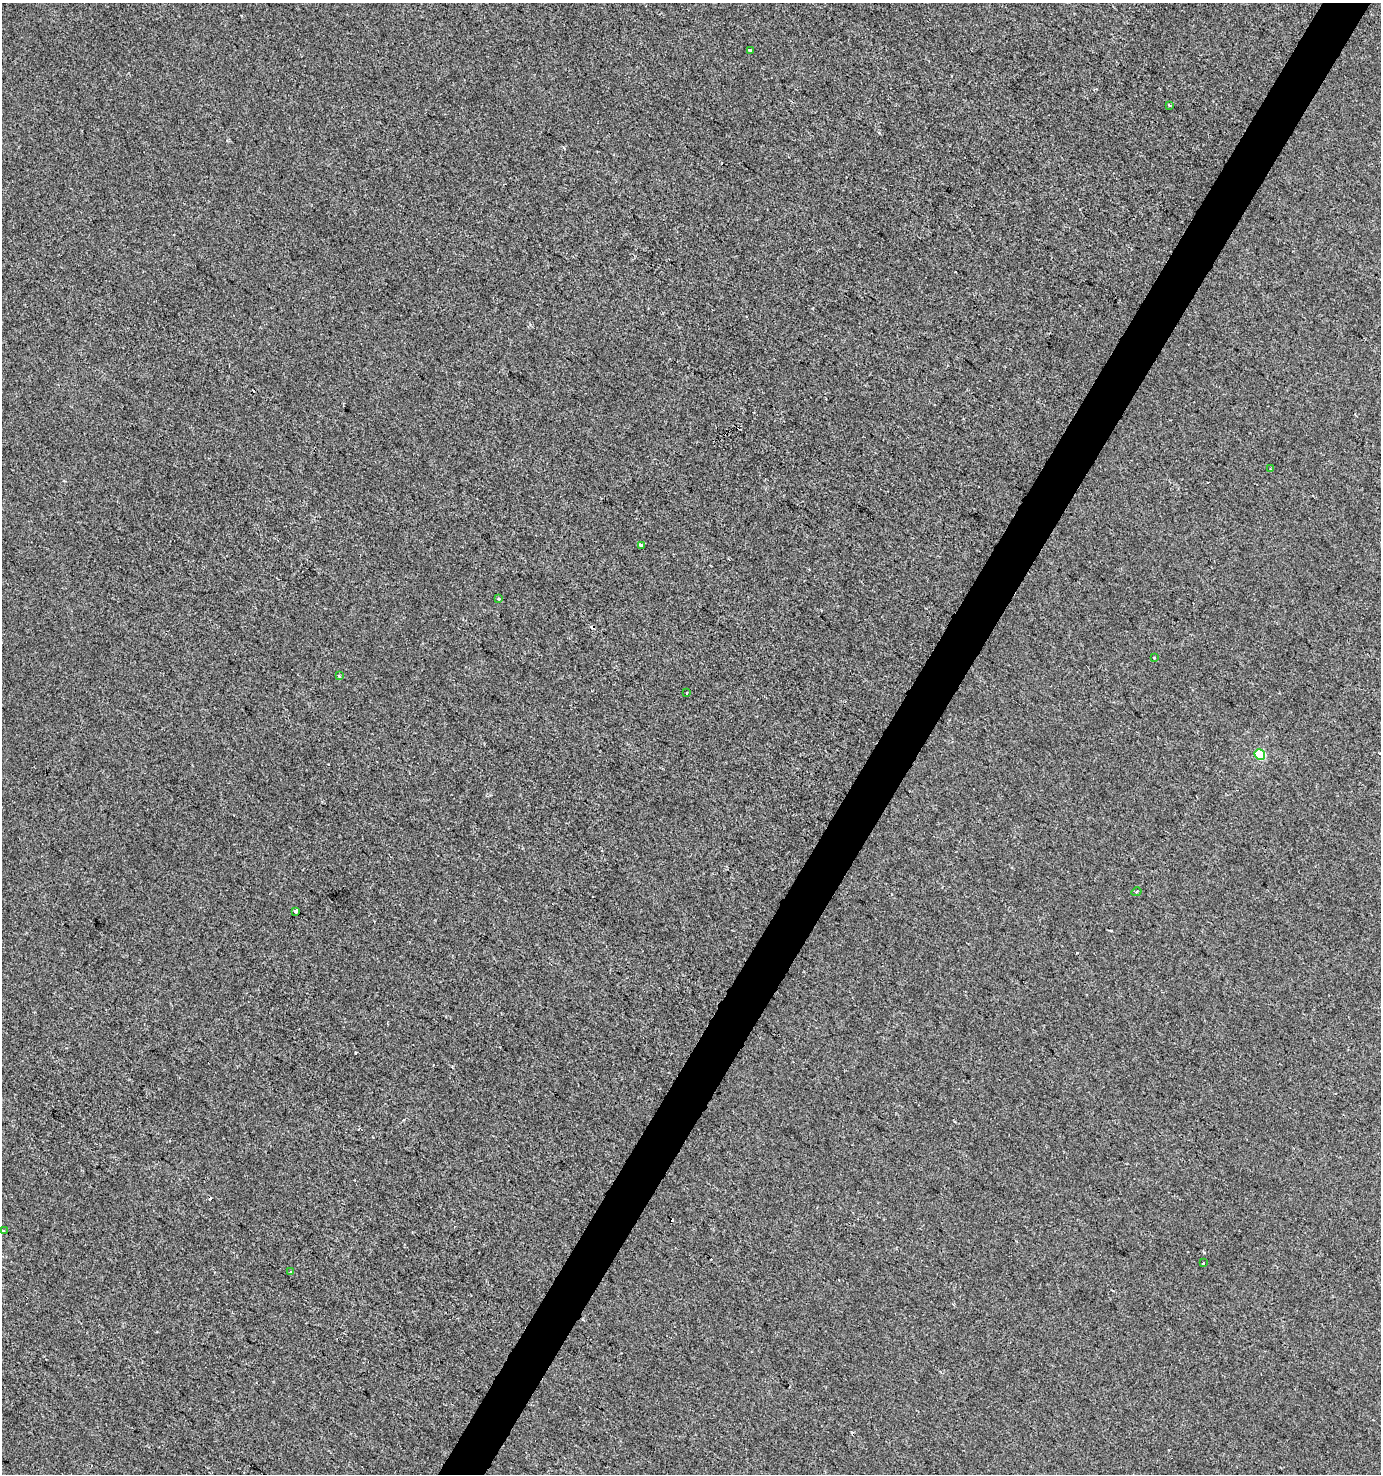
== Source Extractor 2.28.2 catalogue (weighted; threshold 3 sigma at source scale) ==
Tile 10 of 4 x 4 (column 2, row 3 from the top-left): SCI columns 1634-3012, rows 1473-2944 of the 5959 x 5893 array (HDU 1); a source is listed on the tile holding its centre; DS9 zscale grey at full resolution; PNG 1383 x 1476 px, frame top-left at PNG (2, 3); each listed source drawn as its Kron ellipse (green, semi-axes under 4 px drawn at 4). Shown black and unused: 3% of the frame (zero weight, under 2 of 3 exposures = <1% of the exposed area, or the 3 px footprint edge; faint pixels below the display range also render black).
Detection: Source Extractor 2.28.2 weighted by HDU 2 'WHT'; one run over the whole footprint, this tile lists its part. Background -2.67e-04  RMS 0.0042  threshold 0.0188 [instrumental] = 3 sigma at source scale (4.5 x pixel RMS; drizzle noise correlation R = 1.50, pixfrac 1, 0.0396/0.0396 arcsec/px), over >= 5 px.
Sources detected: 21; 7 cosmic-ray / hot-pixel residue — neither listed nor drawn; the other 14 listed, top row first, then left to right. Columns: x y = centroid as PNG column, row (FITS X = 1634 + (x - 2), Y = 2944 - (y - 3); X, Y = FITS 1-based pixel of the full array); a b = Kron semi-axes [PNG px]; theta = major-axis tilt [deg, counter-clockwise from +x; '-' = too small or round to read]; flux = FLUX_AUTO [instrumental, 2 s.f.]
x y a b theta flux
750 51 3 3 - 1.8
1169 105 3 3 - 0.51
1271 469 3 2 - 0.51
641 545 3 3 - 1.2
499 599 4 3 - 0.57
1155 658 3 3 - 2
339 676 3 3 - 0.73
687 693 3 2 - 0.53
1260 754 6 5 - 22
1136 892 5 3 - 0.53
296 911 4 3 - 3.4
3 1231 4 3 - 0.57
1203 1263 3 3 - 2.2
290 1272 4 4 - 0.46